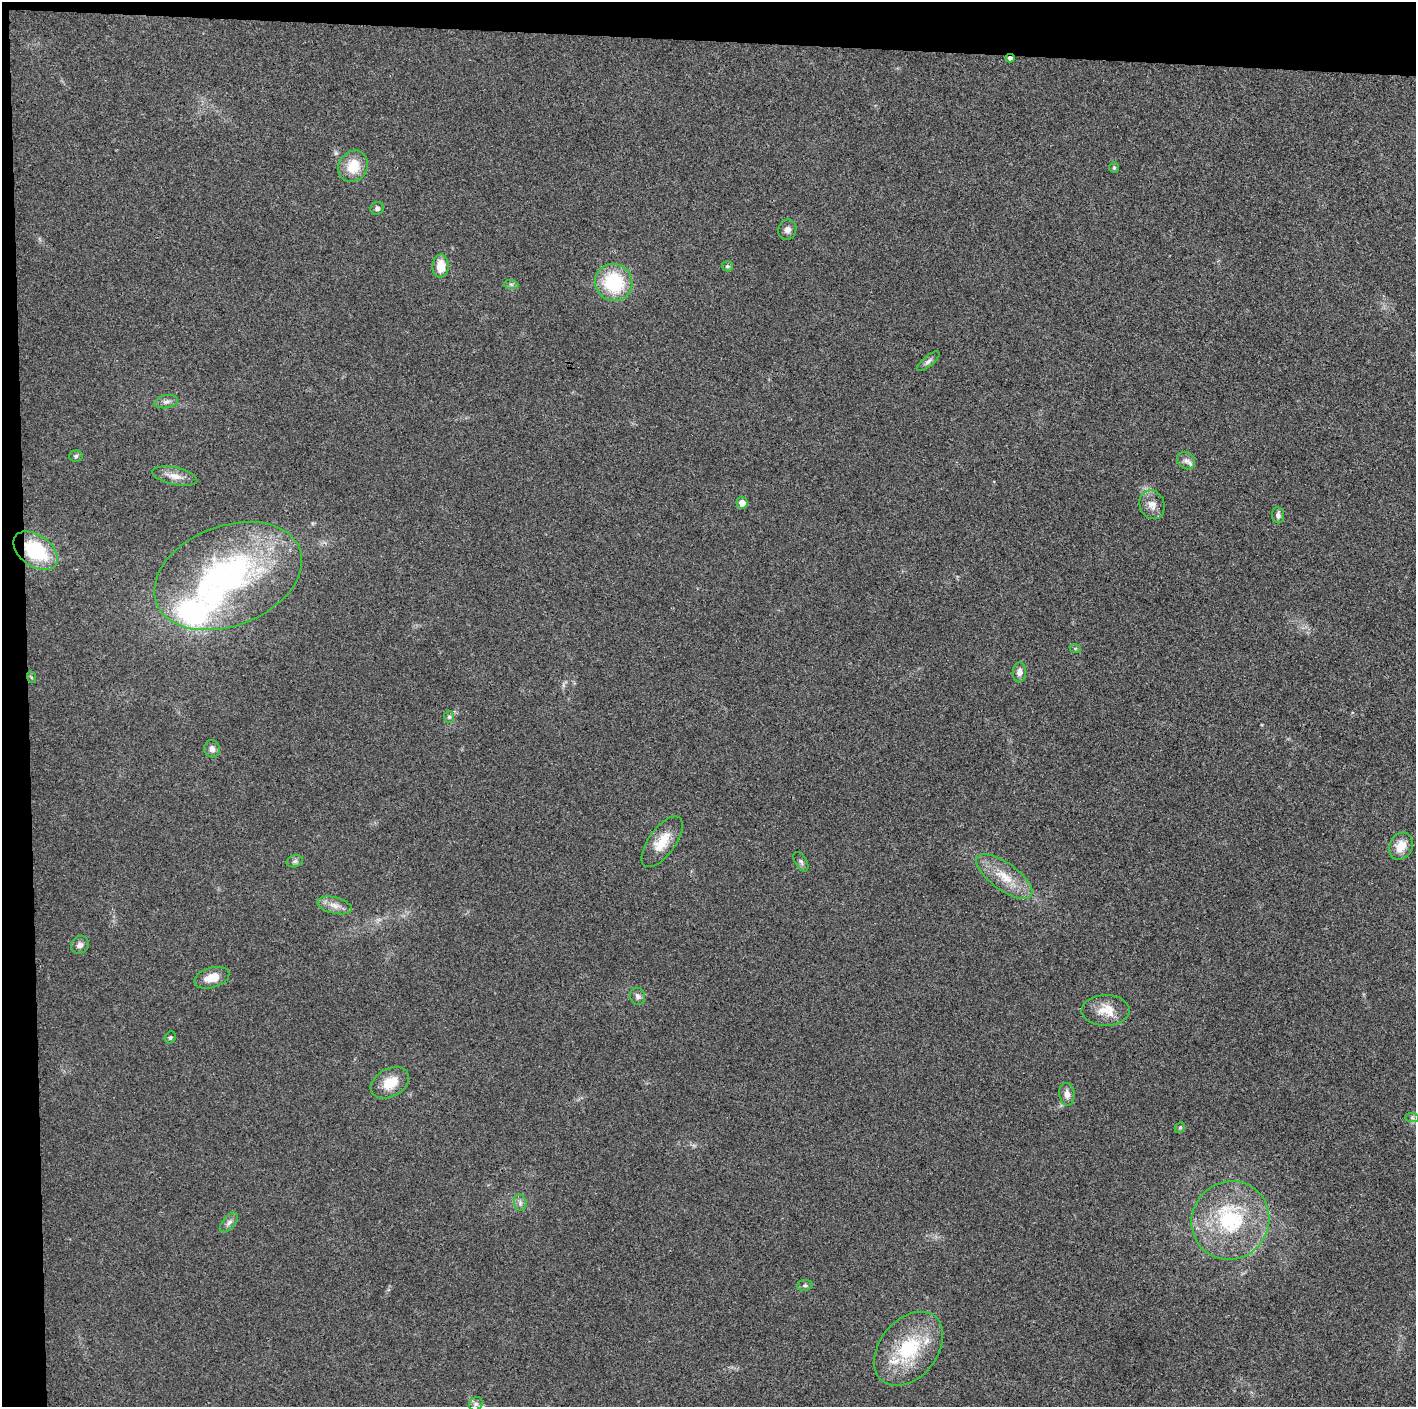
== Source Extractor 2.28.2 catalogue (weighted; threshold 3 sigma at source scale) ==
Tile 1 of 3 x 3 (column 1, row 1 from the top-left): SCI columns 1-1414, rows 2817-4221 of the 4242 x 4224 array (HDU 1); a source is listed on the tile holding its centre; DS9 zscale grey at full resolution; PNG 1418 x 1409 px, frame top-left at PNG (2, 2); each listed source drawn as its Kron ellipse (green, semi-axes under 4 px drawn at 4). Shown black and unused: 5% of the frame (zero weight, under 3 of 4 exposures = <1% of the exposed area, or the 3 px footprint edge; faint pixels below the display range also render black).
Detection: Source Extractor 2.28.2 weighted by HDU 2 'WHT'; one run over the whole footprint, this tile lists its part. Background 0.0201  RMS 0.0055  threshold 0.0247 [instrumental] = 3 sigma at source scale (4.5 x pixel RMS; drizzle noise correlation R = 1.50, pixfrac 1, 0.05/0.05 arcsec/px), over >= 5 px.
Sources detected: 51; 6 inside a brighter listed object's ellipse — not listed separately; the other 45 listed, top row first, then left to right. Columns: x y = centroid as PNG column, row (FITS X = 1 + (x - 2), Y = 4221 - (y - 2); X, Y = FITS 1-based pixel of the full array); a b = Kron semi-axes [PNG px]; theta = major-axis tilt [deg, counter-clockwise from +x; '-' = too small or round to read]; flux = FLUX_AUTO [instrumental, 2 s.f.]
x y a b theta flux
1010 58 4 4 - 1.9
353 166 16 14 54 14
1114 168 5 5 - 0.82
377 208 7 6 - 1.4
787 230 10 9 - 2.6
441 266 12 8 85 9.3
727 266 5 5 - 1
614 282 19 18 - 36
511 284 7 4 -1 1.2
928 361 14 5 40 1.9
166 402 12 6 12 2.3
76 456 7 5 5 1
1186 461 9 8 - 2.5
175 476 23 8 -12 5.8
742 503 6 5 - 4.4
1152 505 15 12 -68 5.1
1278 515 8 6 -83 1.9
36 551 25 15 -36 36
228 576 77 50 21 160
1075 648 6 4 -17 0.75
1019 672 10 6 88 3.2
31 677 6 4 -71 0.7
449 717 6 5 - 0.95
212 749 9 8 - 2.5
662 842 30 13 54 12
1401 846 14 11 61 8.7
295 861 8 6 17 1.5
801 862 11 6 -59 1.5
1004 877 33 13 -36 14
334 905 18 8 -14 4.7
80 945 9 8 - 2.4
212 978 18 10 16 7.7
638 996 9 7 -70 2.1
1106 1010 24 15 1 10
170 1038 6 5 - 0.97
390 1083 20 14 28 11
1067 1094 11 7 -83 3.4
1412 1118 7 4 -1 0.96
1180 1127 6 4 45 0.72
520 1203 8 6 -72 1.8
1230 1220 40 38 53 53
229 1223 12 6 50 2.3
805 1285 8 5 6 1.1
909 1349 42 28 50 39
476 1404 7 6 - 1.6
Overlapping masked pixels (flux is a lower limit): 2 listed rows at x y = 1010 58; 36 551